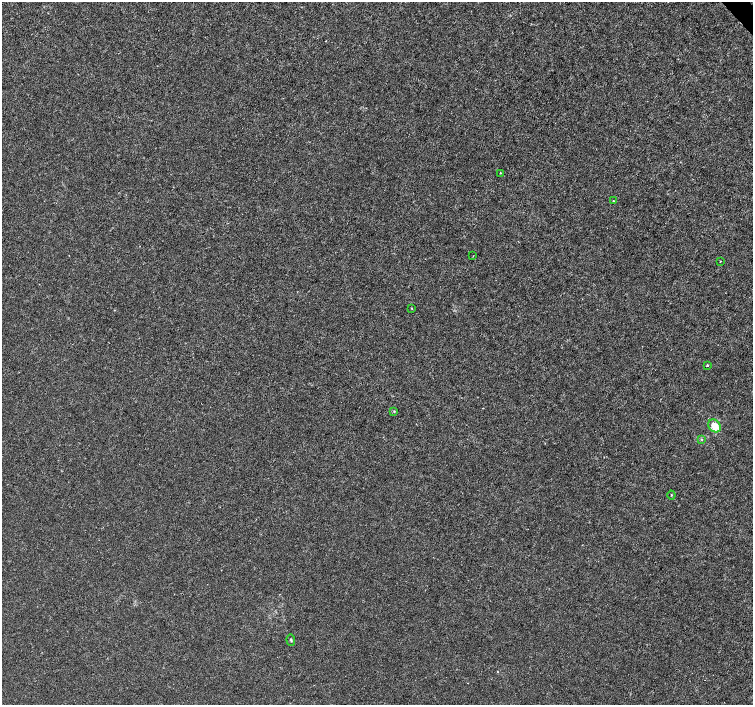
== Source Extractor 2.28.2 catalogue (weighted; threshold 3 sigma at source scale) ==
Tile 10 of 4 x 4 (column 2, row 3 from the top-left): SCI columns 1508-3008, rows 1615-3019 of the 6011 x 5972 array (HDU 1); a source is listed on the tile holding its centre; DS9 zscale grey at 2 x 2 block average (1 PNG px = mean of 2 x 2 image px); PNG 755 x 707 px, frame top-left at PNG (2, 2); each listed source drawn as its Kron ellipse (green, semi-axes under 4 px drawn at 4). Shown black and unused: <1% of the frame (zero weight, under 3 of 4 exposures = <1% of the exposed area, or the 3 px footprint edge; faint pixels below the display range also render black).
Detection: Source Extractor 2.28.2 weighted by HDU 2 'WHT'; one run over the whole footprint, this tile lists its part. Background -2.35e-04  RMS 0.0012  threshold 0.00539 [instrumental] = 3 sigma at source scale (4.5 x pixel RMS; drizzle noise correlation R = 1.50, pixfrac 1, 0.0396/0.0396 arcsec/px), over >= 5 px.
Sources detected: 11; all 11 listed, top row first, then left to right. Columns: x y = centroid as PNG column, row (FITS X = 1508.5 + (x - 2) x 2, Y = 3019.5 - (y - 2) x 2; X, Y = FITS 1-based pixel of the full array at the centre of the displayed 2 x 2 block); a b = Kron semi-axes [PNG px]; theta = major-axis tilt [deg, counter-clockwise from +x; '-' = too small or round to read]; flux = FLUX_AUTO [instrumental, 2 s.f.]
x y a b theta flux
500 173 3 2 - 0.15
613 201 3 2 - 0.15
473 256 2 2 - 0.1
720 261 2 2 - 0.13
411 308 2 2 - 0.21
707 365 2 2 - 0.29
394 411 3 3 - 0.27
715 426 7 5 -47 4.4
701 439 3 3 - 0.25
671 495 4 2 - 0.19
291 640 6 2 -84 0.31